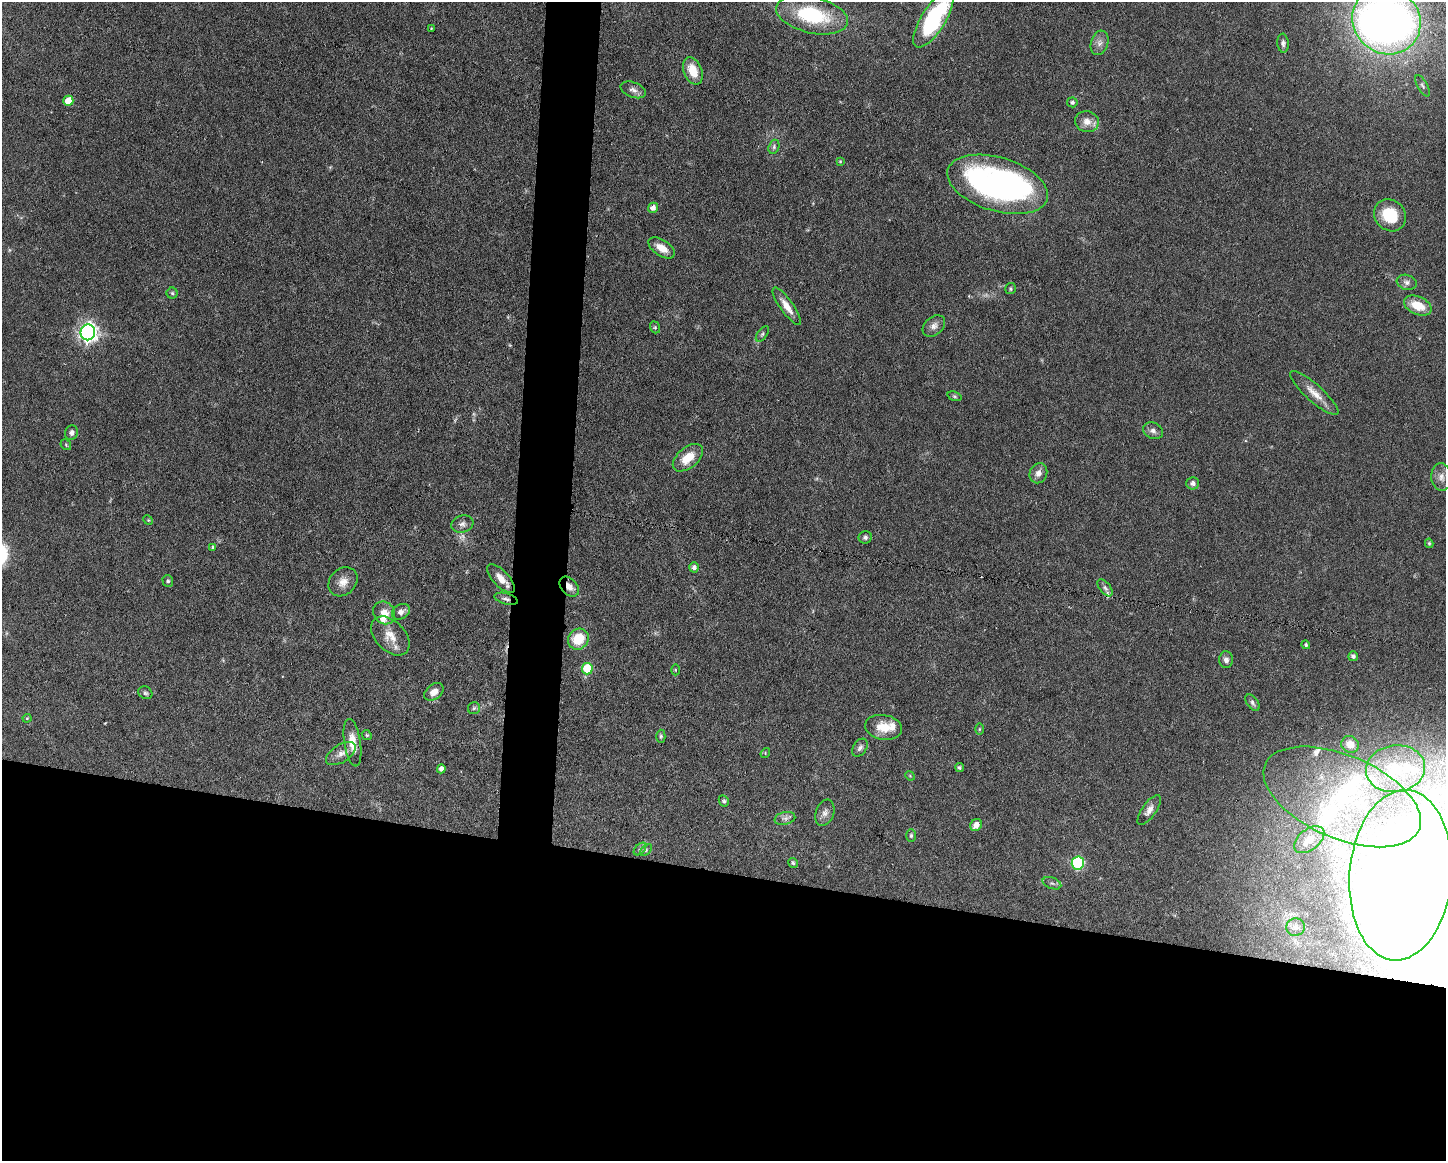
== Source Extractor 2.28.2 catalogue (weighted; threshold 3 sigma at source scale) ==
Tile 11 of 3 x 4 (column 2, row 4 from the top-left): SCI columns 1666-3109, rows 1-1159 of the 4662 x 4637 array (HDU 1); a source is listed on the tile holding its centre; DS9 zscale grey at full resolution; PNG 1448 x 1163 px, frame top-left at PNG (2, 2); each listed source drawn as its Kron ellipse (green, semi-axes under 4 px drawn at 4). Shown black and unused: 28% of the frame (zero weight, under 3 of 6 exposures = <1% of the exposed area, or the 3 px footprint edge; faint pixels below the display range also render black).
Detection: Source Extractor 2.28.2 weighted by HDU 2 'WHT'; one run over the whole footprint, this tile lists its part. Background 0.0934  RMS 0.0049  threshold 0.0202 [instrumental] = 3 sigma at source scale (4.09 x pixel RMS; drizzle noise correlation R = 1.36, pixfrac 0.8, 0.05/0.05 arcsec/px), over >= 5 px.
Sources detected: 106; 2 too faint to see at this stretch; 6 inside a brighter object's white glare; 1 cosmic-ray / hot-pixel residue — neither listed nor drawn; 7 inside a brighter listed object's ellipse — not listed separately; the other 90 listed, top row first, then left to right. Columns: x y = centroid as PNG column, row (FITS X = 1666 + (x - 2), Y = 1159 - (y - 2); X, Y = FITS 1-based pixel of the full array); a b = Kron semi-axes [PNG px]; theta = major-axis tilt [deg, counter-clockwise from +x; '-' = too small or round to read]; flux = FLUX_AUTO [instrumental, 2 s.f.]
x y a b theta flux
812 15 37 18 -13 37
933 19 32 12 58 55
1386 21 35 32 -36 330
431 28 4 3 - 0.36
1100 43 12 8 72 2.8
1283 43 9 5 -86 1.5
693 71 14 9 -68 8.6
1423 86 12 5 -61 1.3
633 90 13 7 -21 2.3
68 101 5 5 - 8.6
1072 102 5 5 - 1.2
1087 122 12 10 -13 4.5
774 147 7 5 72 1.1
840 161 4 3 - 0.44
998 184 52 27 -16 150
653 208 5 5 - 2.4
1390 215 17 15 -43 18
662 248 15 8 -33 5.4
1407 282 10 7 -18 2.1
1011 289 5 5 - 0.76
172 293 5 5 - 0.81
787 306 22 6 -55 5.2
1418 306 14 9 -23 10
934 326 13 9 41 2.6
655 327 6 4 -70 0.63
88 332 8 7 - 210
762 334 9 4 53 0.95
1314 393 31 8 -42 6.1
955 396 7 4 -20 0.78
1153 431 10 8 -25 2
72 433 7 6 - 1.7
66 445 6 4 -48 0.63
688 458 18 10 39 8.7
1038 473 10 8 68 2.9
1441 477 14 10 -84 3.3
1193 483 6 6 - 1.6
148 520 5 4 - 0.49
462 524 11 8 17 2.2
865 537 6 6 - 1.1
1429 543 4 3 - 0.65
213 547 4 3 - 0.78
694 567 5 4 - 1.6
501 579 18 8 -46 5.2
168 581 6 5 - 0.85
343 582 16 13 44 4.7
569 587 11 8 -47 3.7
1105 588 10 5 -51 1.4
506 599 12 5 -16 1.7
401 612 9 7 32 2.3
384 613 12 10 -52 5.2
390 636 23 14 -47 7.1
578 639 11 10 - 13
1306 645 4 4 - 0.75
1353 656 5 4 - 1.4
1226 660 8 7 - 1.8
587 669 5 5 - 17
675 670 5 3 - 0.45
434 692 11 7 38 3.6
145 693 7 6 - 0.96
1252 703 9 5 -55 1.4
474 708 6 6 - 1
27 718 4 3 - 0.47
884 727 19 12 -9 8.6
979 729 6 4 89 0.59
367 735 5 4 - 0.64
661 736 6 4 -88 0.74
352 743 24 8 -81 7.2
1350 744 9 8 - 3.7
860 748 10 6 56 1.5
341 753 16 8 32 3.3
765 753 5 4 - 0.49
959 767 5 4 - 0.78
441 769 4 4 - 2.1
1395 769 29 23 8 21
910 776 5 4 - 0.47
1342 797 84 41 -23 84
724 801 6 4 -62 0.82
1149 810 17 7 55 3
825 813 13 9 69 2.6
785 818 10 6 13 1.8
976 825 6 5 - 3.9
911 836 6 5 - 0.86
1309 840 17 10 38 5.9
640 849 7 4 45 1.1
646 850 7 4 46 0.87
793 863 5 4 - 0.9
1078 863 6 6 - 51
1401 875 85 51 85 450
1052 883 10 5 -20 1.3
1295 927 9 8 - 2.6
Overlapping masked pixels (flux is a lower limit): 2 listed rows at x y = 569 587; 506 599
Isophote crosses this tile's border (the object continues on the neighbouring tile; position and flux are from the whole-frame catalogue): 2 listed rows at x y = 933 19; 1386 21